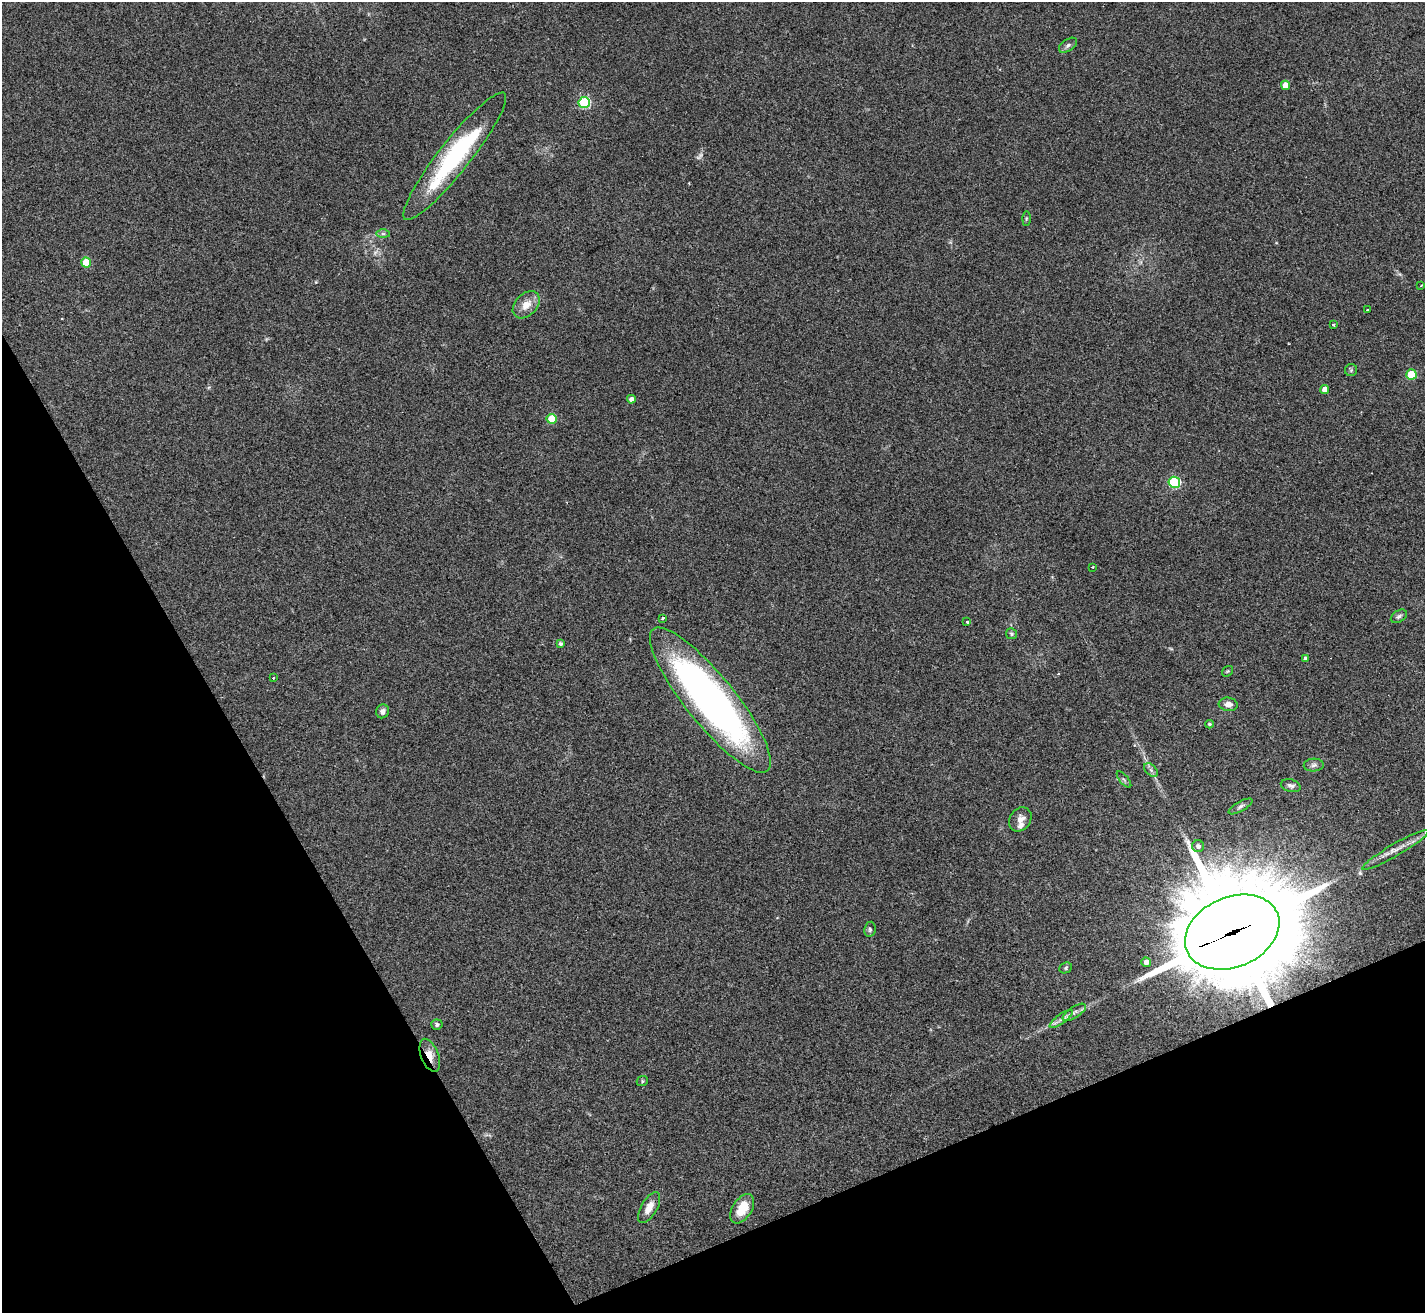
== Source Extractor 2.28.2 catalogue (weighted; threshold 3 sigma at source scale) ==
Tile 14 of 4 x 4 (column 2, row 4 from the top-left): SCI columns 1428-2850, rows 287-1597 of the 5696 x 5686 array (HDU 1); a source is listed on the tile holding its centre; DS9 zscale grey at full resolution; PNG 1427 x 1315 px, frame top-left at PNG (2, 2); each listed source drawn as its Kron ellipse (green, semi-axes under 4 px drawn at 4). Shown black and unused: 24% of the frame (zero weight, under 2 of 3 exposures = <1% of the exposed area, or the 3 px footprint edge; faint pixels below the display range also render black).
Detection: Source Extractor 2.28.2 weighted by HDU 2 'WHT'; one run over the whole footprint, this tile lists its part. Background 0.0791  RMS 0.0075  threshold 0.0339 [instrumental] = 3 sigma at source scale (4.5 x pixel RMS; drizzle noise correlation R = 1.50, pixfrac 1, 0.05/0.05 arcsec/px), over >= 5 px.
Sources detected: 52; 1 too faint to see at this stretch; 1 cosmic-ray / hot-pixel residue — neither listed nor drawn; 1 inside a brighter listed object's ellipse — not listed separately; the other 49 listed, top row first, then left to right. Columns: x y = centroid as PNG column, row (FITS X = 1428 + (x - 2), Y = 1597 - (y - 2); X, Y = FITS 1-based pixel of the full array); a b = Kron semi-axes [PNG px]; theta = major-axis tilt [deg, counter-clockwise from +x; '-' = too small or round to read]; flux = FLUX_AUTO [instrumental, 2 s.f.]
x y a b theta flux
1068 45 10 6 34 2.4
1285 85 4 4 - 9
584 102 5 5 - 75
455 156 80 16 52 96
1026 219 7 4 89 0.94
383 234 7 4 -1 1.5
86 263 5 5 - 24
1421 286 3 2 - 1
526 305 16 11 46 9.2
1367 310 3 2 - 1.1
1333 325 3 3 - 3
1351 370 6 6 - 1.3
1411 374 5 5 - 31
1325 389 4 4 - 6.3
631 399 4 4 - 3.8
552 419 5 5 - 24
1174 482 5 5 - 74
1093 567 3 2 - 0.56
1399 616 9 5 32 1.9
663 618 3 3 - 2.8
967 622 3 3 - 1.9
1011 634 5 5 - 1.3
560 644 4 4 - 1.8
1306 659 4 4 - 2.6
1228 671 6 4 36 0.91
274 678 3 3 - 1.7
710 700 91 24 -51 350
1228 704 9 6 -6 4.4
382 711 7 6 - 2.6
1209 724 4 3 - 1.3
1314 765 10 6 3 2.5
1151 770 8 5 -46 2
1124 779 10 3 -50 1.2
1291 786 10 6 -16 2.3
1240 806 13 5 30 2.2
1020 819 13 10 54 5.6
1198 846 6 6 - 2.4
1395 850 38 6 30 8.8
870 929 7 5 79 1.6
1232 932 49 35 23 17000
1146 962 5 4 - 3.3
1066 968 6 5 - 1.2
1074 1012 13 5 33 3.4
1061 1019 14 4 36 3.7
437 1025 6 5 - 1.8
430 1055 17 8 -69 9.2
642 1081 6 4 24 0.97
649 1207 17 8 60 7.6
742 1209 16 9 58 16
Overlapping masked pixels (flux is a lower limit): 2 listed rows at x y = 1232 932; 430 1055